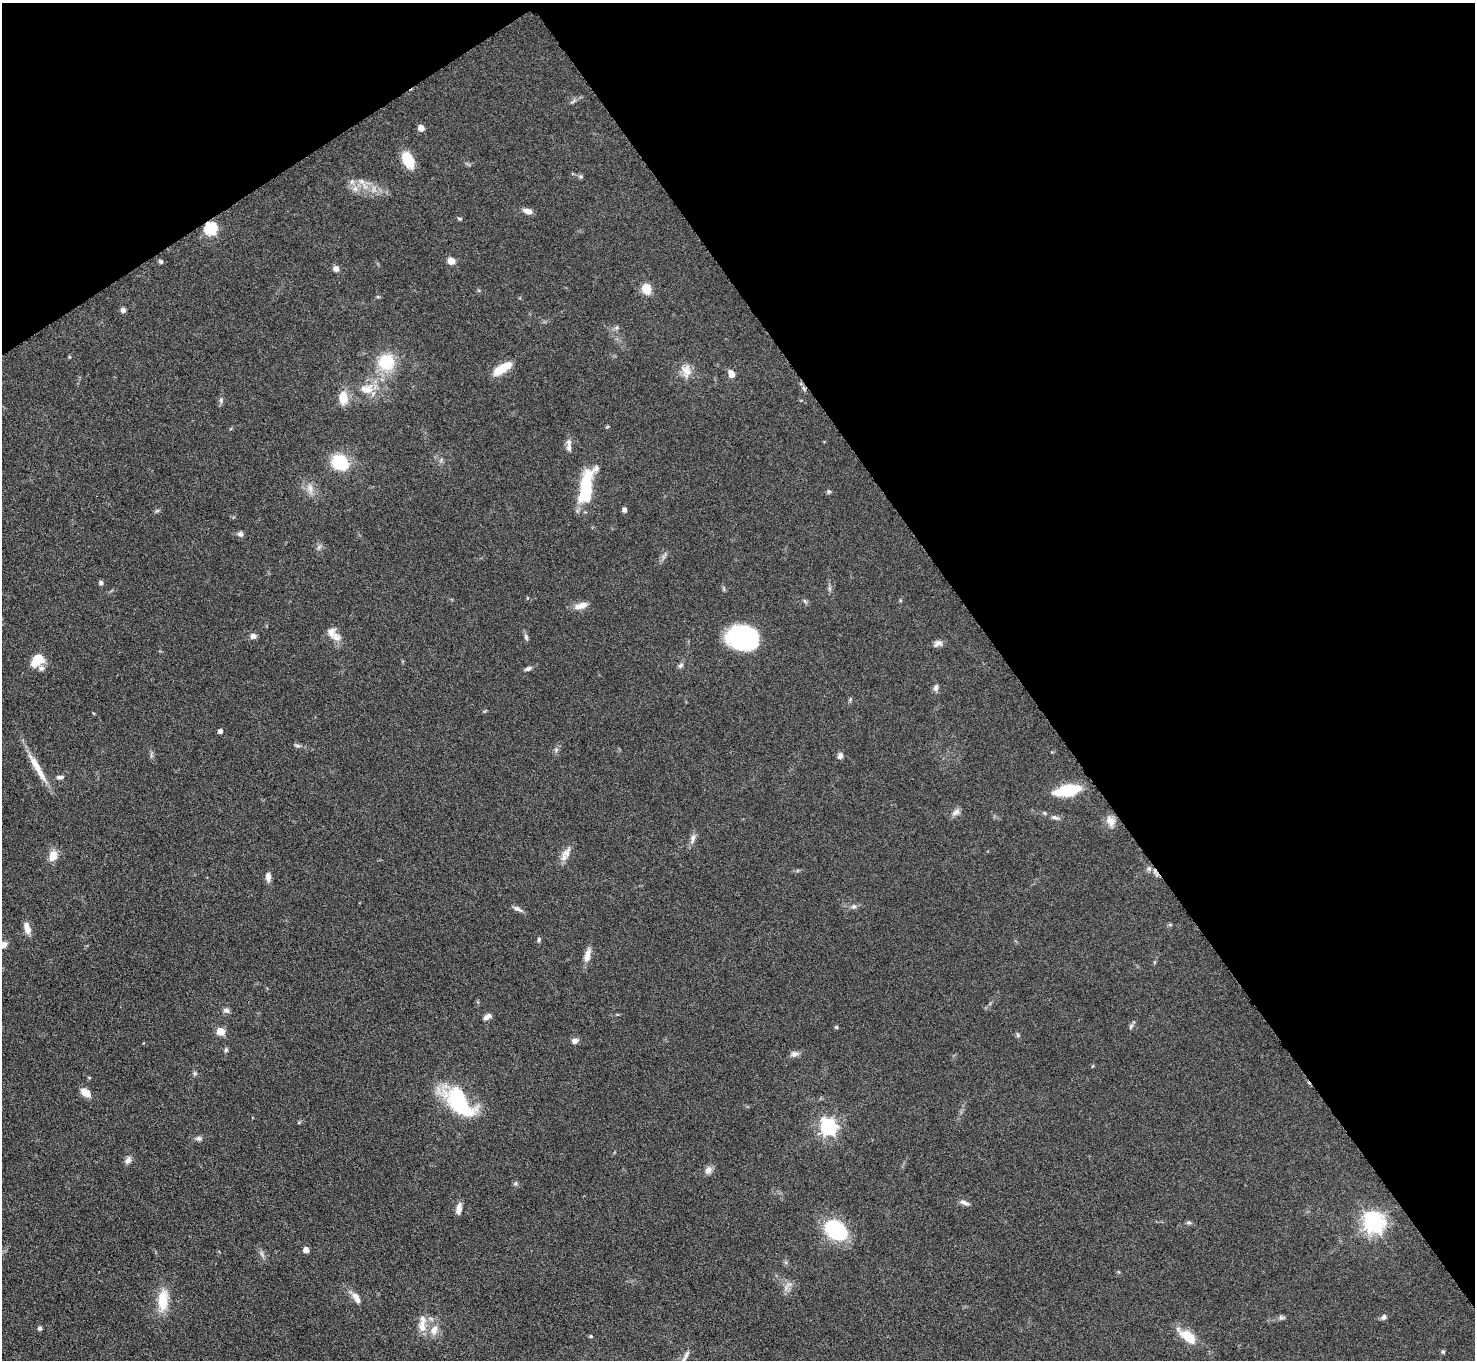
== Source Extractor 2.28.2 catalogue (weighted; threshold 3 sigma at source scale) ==
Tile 3 of 4 x 4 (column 3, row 1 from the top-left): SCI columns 2947-4419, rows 4373-5730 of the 5893 x 5887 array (HDU 1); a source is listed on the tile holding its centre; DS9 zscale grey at full resolution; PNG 1477 x 1362 px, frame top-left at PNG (2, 3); no overlay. Shown black and unused: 36% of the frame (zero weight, under 3 of 6 exposures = <1% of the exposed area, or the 3 px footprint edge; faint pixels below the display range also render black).
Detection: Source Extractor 2.28.2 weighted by HDU 2 'WHT'; one run over the whole footprint, this tile lists its part. Background 0.0847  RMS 0.0043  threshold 0.0176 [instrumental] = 3 sigma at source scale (4.09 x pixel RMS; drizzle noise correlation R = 1.36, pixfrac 0.8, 0.05/0.05 arcsec/px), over >= 5 px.
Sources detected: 104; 3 inside a brighter object's white glare — not listed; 2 inside a brighter listed object's ellipse — not listed separately; the other 99 listed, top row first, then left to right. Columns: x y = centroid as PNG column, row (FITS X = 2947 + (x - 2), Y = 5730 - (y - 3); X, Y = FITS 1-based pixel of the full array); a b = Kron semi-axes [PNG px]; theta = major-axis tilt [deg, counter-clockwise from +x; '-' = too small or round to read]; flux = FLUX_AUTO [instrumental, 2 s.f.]
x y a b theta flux
573 101 11 3 32 0.96
421 128 5 5 - 3.8
408 160 16 10 -64 12
362 181 11 7 -39 2.3
355 189 8 6 -69 1.9
528 211 11 6 -15 2.4
459 219 6 4 -3 0.56
211 228 6 6 - 51
451 261 7 7 - 3
161 262 6 5 - 0.74
336 269 6 6 - 2.2
646 289 8 7 - 8.3
378 297 6 3 -18 0.43
123 310 6 6 - 1.2
69 357 6 3 72 0.35
386 362 15 15 - 17
502 368 23 8 33 8.7
686 371 18 12 -77 4.4
732 374 7 5 -56 3.6
803 388 8 3 -71 0.89
367 389 19 12 8 7
343 398 14 9 -86 6.6
221 400 8 6 90 1
569 447 12 7 -87 1.9
441 460 6 5 - 0.76
340 462 10 9 - 32
586 487 38 13 76 22
310 488 15 7 -84 2.8
829 491 6 5 - 0.71
624 510 5 5 - 1.3
240 534 8 7 - 1.2
319 547 8 4 54 0.89
101 583 6 5 - 1
581 606 19 8 17 3.3
333 634 22 10 -44 4.6
253 636 7 6 - 1.9
526 637 10 5 -75 1
743 638 26 20 -11 55
938 643 12 8 19 1.9
37 660 17 12 43 6.5
681 665 8 6 42 1
528 669 10 5 22 1.2
936 687 10 7 73 1.4
220 731 4 4 - 1.5
298 746 7 5 -2 0.89
556 750 7 5 45 0.95
840 756 9 7 60 1.3
36 765 47 8 -59 7.8
60 777 9 5 2 1.2
1067 790 23 9 10 20
956 812 13 7 36 1.8
1055 817 11 5 -15 1.4
1111 821 15 11 -62 3.4
693 839 15 7 75 2
567 852 18 10 54 3.4
53 856 13 9 73 4.6
1149 869 7 7 - 1.2
268 877 11 6 -87 2.1
854 906 7 7 - 1.1
517 909 14 5 -27 1.5
27 928 15 6 -73 3.5
539 940 6 4 88 0.74
3 945 9 7 28 2.6
587 955 20 8 77 3.3
226 1010 9 6 -24 1.2
487 1017 10 5 26 2
1131 1026 9 5 63 0.83
836 1027 5 5 - 0.49
220 1031 5 5 - 11
1018 1035 6 4 -72 0.6
575 1041 9 7 14 1.6
226 1050 7 5 75 0.78
795 1054 12 7 5 1.6
195 1073 6 5 - 0.7
85 1092 11 7 -33 4.1
458 1101 39 21 -36 31
828 1127 7 6 - 140
199 1138 9 6 -5 1.2
128 1160 11 7 60 1.7
708 1170 11 9 65 2
964 1202 13 5 -20 1.6
459 1209 13 6 80 2.8
1189 1222 7 5 5 0.74
1373 1222 8 7 - 240
836 1230 19 13 -36 42
306 1250 4 4 - 3.6
262 1254 12 4 -66 1.3
786 1288 11 4 61 1.5
356 1298 15 7 -58 3.1
163 1300 30 13 85 10
1384 1317 7 6 - 1.3
1281 1318 9 6 0 1.1
422 1326 22 10 86 5.3
40 1328 5 5 - 0.88
434 1330 15 11 73 4.4
591 1336 5 4 - 0.55
1188 1336 23 10 -38 9.1
1443 1352 5 5 - 0.74
686 1355 16 6 60 2
Overlapping masked pixels (flux is a lower limit): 1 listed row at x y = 211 228
Isophote crosses this tile's border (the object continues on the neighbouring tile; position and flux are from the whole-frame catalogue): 2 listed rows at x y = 3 945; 686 1355